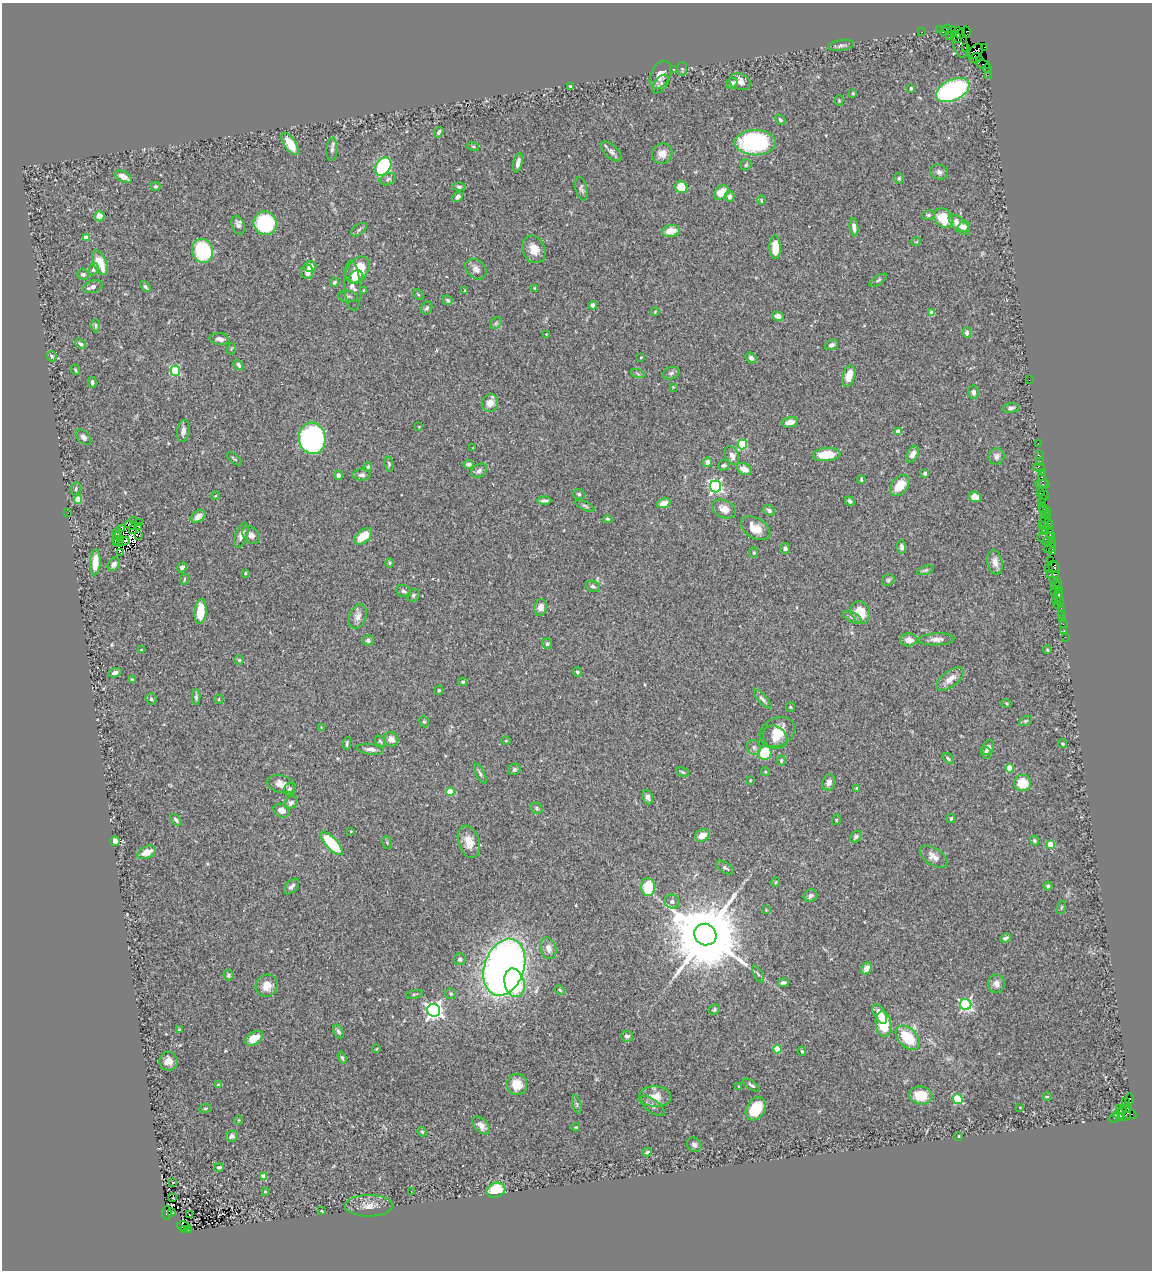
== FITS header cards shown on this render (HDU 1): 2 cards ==
NAXIS1  =                 1150
NAXIS2  =                 1268

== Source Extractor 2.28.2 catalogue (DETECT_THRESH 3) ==
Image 1150 x 1268 px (HDU 1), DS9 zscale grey, 1 PNG px = 1 image px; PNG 1154 x 1272 px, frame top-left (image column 1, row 1268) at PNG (2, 3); each listed source drawn as its Kron ellipse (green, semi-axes under 4 px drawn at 4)
Background 0.579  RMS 0.031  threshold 0.0936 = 3 sigma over >= 5 px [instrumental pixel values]
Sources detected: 388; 3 with non-positive FLUX_AUTO (blend fragments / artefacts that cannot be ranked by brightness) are neither listed nor drawn; the other 385 listed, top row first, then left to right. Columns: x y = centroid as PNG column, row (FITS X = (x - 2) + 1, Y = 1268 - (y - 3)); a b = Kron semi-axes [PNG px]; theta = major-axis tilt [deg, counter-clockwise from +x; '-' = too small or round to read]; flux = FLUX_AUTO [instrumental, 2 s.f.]
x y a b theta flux
940 29 2 2 - 7.1
947 29 4 4 - 50
922 32 2 2 - 12
944 32 4 2 - 25
966 32 6 3 -83 42
951 33 7 4 67 260
961 33 5 3 - 480
956 37 7 3 -56 260
960 43 16 7 -79 300
841 45 13 5 9 6.2
985 47 3 2 - 22
965 48 3 2 - 40
976 51 9 6 50 890
976 58 6 5 - 140
983 64 7 3 -21 65
987 68 4 2 - 36
682 69 7 5 89 3.1
674 70 3 3 - 1.6
660 75 15 9 63 19
988 75 2 2 - 9.3
740 82 11 8 -23 14
732 83 6 5 - 8.3
660 84 11 6 51 7
570 86 3 3 - 2.9
911 88 3 3 - 3.6
953 90 18 10 25 340
853 93 4 3 - 1.9
839 100 5 4 - 2.4
780 120 6 4 -47 3.7
439 132 6 4 56 5.4
755 143 20 13 0 250
290 144 13 6 -57 37
473 146 6 3 -19 2.6
332 149 11 5 87 6.4
611 151 13 6 -42 8.1
662 154 10 10 - 18
518 163 10 4 77 9.7
746 165 5 5 - 3.6
383 167 10 7 56 240
939 172 9 7 -17 7.6
123 177 9 5 -26 18
899 178 5 4 - 2.7
388 179 8 5 24 4.8
155 186 5 4 - 3.3
459 187 7 4 -2 4
681 187 6 5 - 51
581 189 12 5 -78 6.1
721 192 8 6 48 24
458 197 6 4 43 6.8
730 197 5 4 - 7.4
761 200 4 3 - 1.9
928 215 6 5 - 3.5
99 216 5 5 - 22
943 218 10 8 -52 53
265 223 12 11 - 140
238 225 10 6 -72 8.4
959 225 13 6 -44 19
854 227 9 4 -82 13
964 227 6 5 - 7.4
359 230 9 5 35 4.7
671 231 9 6 7 28
86 238 4 4 - 23
916 242 5 3 - 1.5
775 247 11 5 -87 38
534 249 14 11 -68 26
203 251 12 10 -73 160
100 263 13 6 -67 44
310 266 6 5 - 14
94 269 6 4 65 5
476 269 12 9 -43 11
358 270 15 10 55 65
307 272 7 6 - 12
83 274 6 5 - 4.4
356 277 7 6 - 21
878 280 10 4 33 3.7
334 282 5 4 - 3.4
352 286 25 8 -86 16
93 287 10 6 17 8.3
145 287 6 4 -52 3.8
534 289 4 4 - 3.1
364 290 3 2 - 1.7
465 290 4 3 - 1.8
418 294 6 3 -47 2.2
348 296 10 5 -5 4.6
448 300 5 4 - 3.7
593 305 4 4 - 6.4
427 308 6 5 - 4.2
655 312 4 3 - 1.5
932 313 4 4 - 25
778 316 6 4 -22 8.7
496 323 7 5 45 4.4
95 325 7 3 -89 2.7
967 333 5 4 - 7.7
546 334 3 3 - 1.2
220 339 10 6 -10 8.5
80 344 6 4 -37 4.8
831 345 7 5 23 6.8
231 349 6 3 71 2
52 356 5 4 - 3.8
641 358 3 2 - 2.3
751 358 6 5 - 8.8
238 365 5 4 - 5.7
75 370 5 2 - 2.3
175 371 5 5 - 160
671 373 8 6 20 5.4
638 374 7 4 -20 3
849 376 11 6 75 28
1029 380 2 2 - 4.5
92 382 6 4 -89 3.8
673 387 3 3 - 1.4
973 392 7 5 -83 6.6
490 403 9 8 - 17
1011 408 8 5 9 5.5
790 422 8 5 12 15
419 427 4 4 - 2
183 431 11 6 81 9.5
898 432 4 4 - 21
83 437 9 6 -44 6.7
312 438 16 13 -82 340
1038 443 2 2 - 11
742 444 5 5 - 150
473 448 2 2 - 1.2
827 454 14 6 5 53
913 454 9 5 66 14
1039 455 2 2 - 17
732 456 10 6 -62 12
997 456 8 7 - 8.8
234 459 9 3 -40 2.9
1040 461 2 2 - 15
707 462 4 4 - 13
389 464 7 4 -82 4.1
469 464 5 4 - 4.7
724 465 6 5 - 4.3
368 467 4 4 - 3.1
1039 467 6 2 -18 80
744 469 8 5 -26 18
479 471 8 6 35 7.1
1042 472 2 2 - 18
925 473 3 3 - 4
338 475 5 4 - 6.4
362 475 9 5 -1 7
861 480 4 3 - 2.9
1043 481 8 3 -72 64
1043 484 7 3 -5 31
900 485 12 8 51 41
715 486 6 6 - 440
76 489 6 5 - 4.3
1040 492 3 2 - 28
579 494 6 5 - 3.4
1044 495 5 2 - 25
215 496 4 3 - 2
975 497 6 5 - 20
78 499 4 4 - 55
1043 499 2 2 - 17
544 501 7 3 -1 5.5
850 501 5 4 - 5.4
1041 502 2 2 - 25
664 503 7 4 23 20
585 506 10 4 -25 4.4
1043 508 4 2 - 23
724 509 12 8 -24 18
769 510 6 5 - 6.4
1046 510 3 2 - 37
68 513 2 2 - 11
1047 514 4 3 - 59
1044 515 3 3 - 77
198 516 8 5 38 17
608 519 5 3 - 3.5
133 521 3 2 - 1.8
1044 521 7 4 48 170
139 523 3 2 - 2.2
1049 524 6 3 -83 41
131 525 6 2 -28 0.82
138 526 3 2 - 1.8
1045 526 3 3 - 47
755 528 16 10 -30 31
121 529 4 2 - 1.3
132 529 2 2 - 2
1043 530 2 2 - 29
1046 532 3 2 - 26
117 533 5 4 - 2.7
1050 533 5 3 - 120
241 535 13 6 72 12
251 535 10 7 -47 9.7
139 536 4 3 - 14
363 536 10 6 40 46
1046 537 9 5 0 260
117 538 6 2 81 1.1
121 539 2 2 - 1.1
124 541 6 2 29 4.5
1047 541 5 3 - 72
118 543 5 2 - 3.3
1051 543 3 3 - 44
902 547 7 4 -86 5.2
785 548 5 5 - 6.5
1050 548 7 3 21 100
1053 552 4 3 - 59
121 553 4 2 - 8.8
754 553 5 4 - 3
1051 560 2 2 - 12
95 562 13 5 87 28
995 562 12 7 -78 15
390 563 5 3 - 2.2
114 564 7 5 55 9.1
182 567 5 4 - 6.5
1054 567 6 5 - 160
1048 568 3 2 - 49
925 570 8 4 18 3.3
245 573 3 3 - 1.9
1055 574 3 2 - 31
1049 575 3 2 - 110
184 579 5 2 - 1.9
888 580 7 5 33 4.1
1054 580 3 2 - 39
1057 582 2 2 - 33
1056 585 5 3 - 45
593 586 7 5 -17 5.2
1058 590 2 2 - 20
404 591 8 5 -20 5.5
1054 591 2 2 - 160
1059 594 4 3 - 56
413 595 7 5 53 4.1
1057 600 3 2 - 8.2
1060 601 4 2 - 7.1
1058 605 2 2 - 7.7
541 607 8 6 76 17
1061 609 3 2 - 62
200 612 12 6 84 52
860 612 11 9 -65 37
1061 614 2 2 - 8.1
358 617 13 8 70 13
852 617 10 5 -27 6.5
1062 619 2 2 - 11
1063 624 2 2 - 6.3
1064 631 3 3 - 14
1065 637 2 2 - 3.4
936 639 18 6 2 13
368 640 6 5 - 5.3
909 640 8 6 3 16
547 644 5 5 - 4.6
141 650 4 4 - 2.2
1047 650 4 3 - 2.3
239 660 4 4 - 3
577 672 5 4 - 4
115 673 7 4 17 6.7
950 679 16 8 38 18
132 680 4 3 - 2.3
463 682 4 3 - 3
439 690 4 3 - 3
196 697 8 4 87 4.5
151 699 6 5 - 3.8
219 699 5 4 - 2.7
763 699 12 4 -47 7
1006 703 5 3 - 1.9
790 707 5 4 - 2.3
1025 721 7 4 27 3
424 722 6 4 -66 3.2
321 727 3 2 - 1.3
777 732 18 14 27 36
775 737 13 11 -42 18
391 739 8 6 -45 13
380 741 6 4 -53 2.8
506 741 5 3 - 1.7
347 743 6 3 79 3.3
1063 744 5 4 - 3.1
754 747 7 6 - 6.8
988 748 8 5 64 8.7
370 749 13 5 -7 9.5
765 753 7 6 - 96
986 753 6 5 - 4.8
948 759 6 4 -41 4.2
781 761 5 4 - 4
1010 768 4 4 - 52
514 769 6 5 - 4.9
683 772 7 4 -27 3.3
765 772 4 4 - 2.2
480 774 11 4 -62 4.7
750 780 3 2 - 1.7
829 782 8 6 71 9.1
1022 783 8 8 - 42
281 784 14 8 -15 17
857 788 3 3 - 2.2
289 789 6 5 - 4.9
450 792 4 4 - 54
648 797 7 5 -67 6.7
291 803 7 5 45 5.6
536 808 6 5 - 4.1
282 811 8 6 -26 15
951 818 5 3 - 3.1
176 820 7 4 -49 4
836 820 5 3 - 2
351 831 3 2 - 1.4
702 835 7 6 - 22
856 837 7 5 40 5.8
115 841 5 4 - 19
1034 841 5 4 - 3.3
469 842 17 10 -71 26
331 843 15 5 -47 120
387 843 7 4 -75 2.4
1051 844 4 4 - 41
147 852 10 6 23 23
933 857 15 8 -33 15
725 868 10 5 -33 6
776 882 5 3 - 1.7
292 886 9 5 46 7.5
1048 886 4 4 - 3.4
648 887 9 7 -89 68
810 896 7 6 - 7.2
672 902 7 7 - 5.7
1061 908 7 3 71 2
766 910 3 3 - 1.5
705 934 11 10 - 33000
1006 938 5 4 - 5.1
548 948 11 7 -71 13
460 959 6 6 - 6
504 967 29 19 71 1500
866 968 6 5 - 20
758 974 9 3 -61 3.1
228 975 5 5 - 4.8
514 983 14 10 -75 150
783 983 5 3 - 6.4
996 984 9 8 - 11
267 986 12 10 40 25
560 990 5 4 - 2.9
415 994 8 2 10 2.6
451 994 5 5 - 3.6
966 1004 6 5 - 360
434 1010 6 6 - 770
714 1010 6 5 - 3.6
880 1014 11 5 -59 22
883 1024 12 8 -83 69
179 1030 3 3 - 1.7
338 1032 7 4 -64 4.5
627 1036 6 5 - 5.7
254 1038 9 6 34 38
908 1038 14 9 -46 73
376 1049 3 3 - 1.7
777 1049 4 4 - 60
802 1051 4 4 - 2.9
342 1058 6 4 -71 3.4
168 1061 9 9 - 15
517 1084 10 10 - 34
218 1085 3 3 - 6.1
751 1085 9 4 -34 4.7
739 1086 3 2 - 1.3
921 1095 11 9 -9 44
655 1096 16 10 -3 28
1047 1097 5 3 - 1.5
958 1099 5 4 - 130
1130 1099 6 3 90 120
1125 1102 3 2 - 7.6
577 1104 9 4 -77 3.7
652 1106 14 6 -36 8.7
1020 1107 2 2 - 1.5
205 1108 6 3 8 2.5
1127 1108 5 3 - 160
756 1109 12 9 59 56
1122 1111 4 4 - 150
1127 1112 11 5 -27 380
1119 1114 5 5 - 250
1124 1116 7 4 16 69
1114 1118 5 3 - 25
238 1120 5 3 - 1.6
481 1125 11 6 -46 12
576 1127 4 3 - 2.3
422 1132 5 4 - 2.4
232 1136 6 5 - 6.3
959 1136 3 2 - 1.9
694 1145 8 6 -45 5.8
647 1152 5 3 - 3.3
219 1168 4 3 - 3.5
264 1176 4 4 - 38
173 1182 2 2 - 1.4
496 1190 9 7 16 70
265 1191 4 3 - 1.7
411 1192 3 2 - 2.3
173 1198 3 2 - 4.8
369 1206 24 11 0 23
322 1211 3 2 - 1.4
172 1212 3 2 - 54
167 1213 7 5 86 290
189 1214 2 2 - 2.3
183 1226 6 4 -15 150
184 1229 3 2 - 54
188 1230 3 2 - 37
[3 non-positive-flux detections neither listed nor drawn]